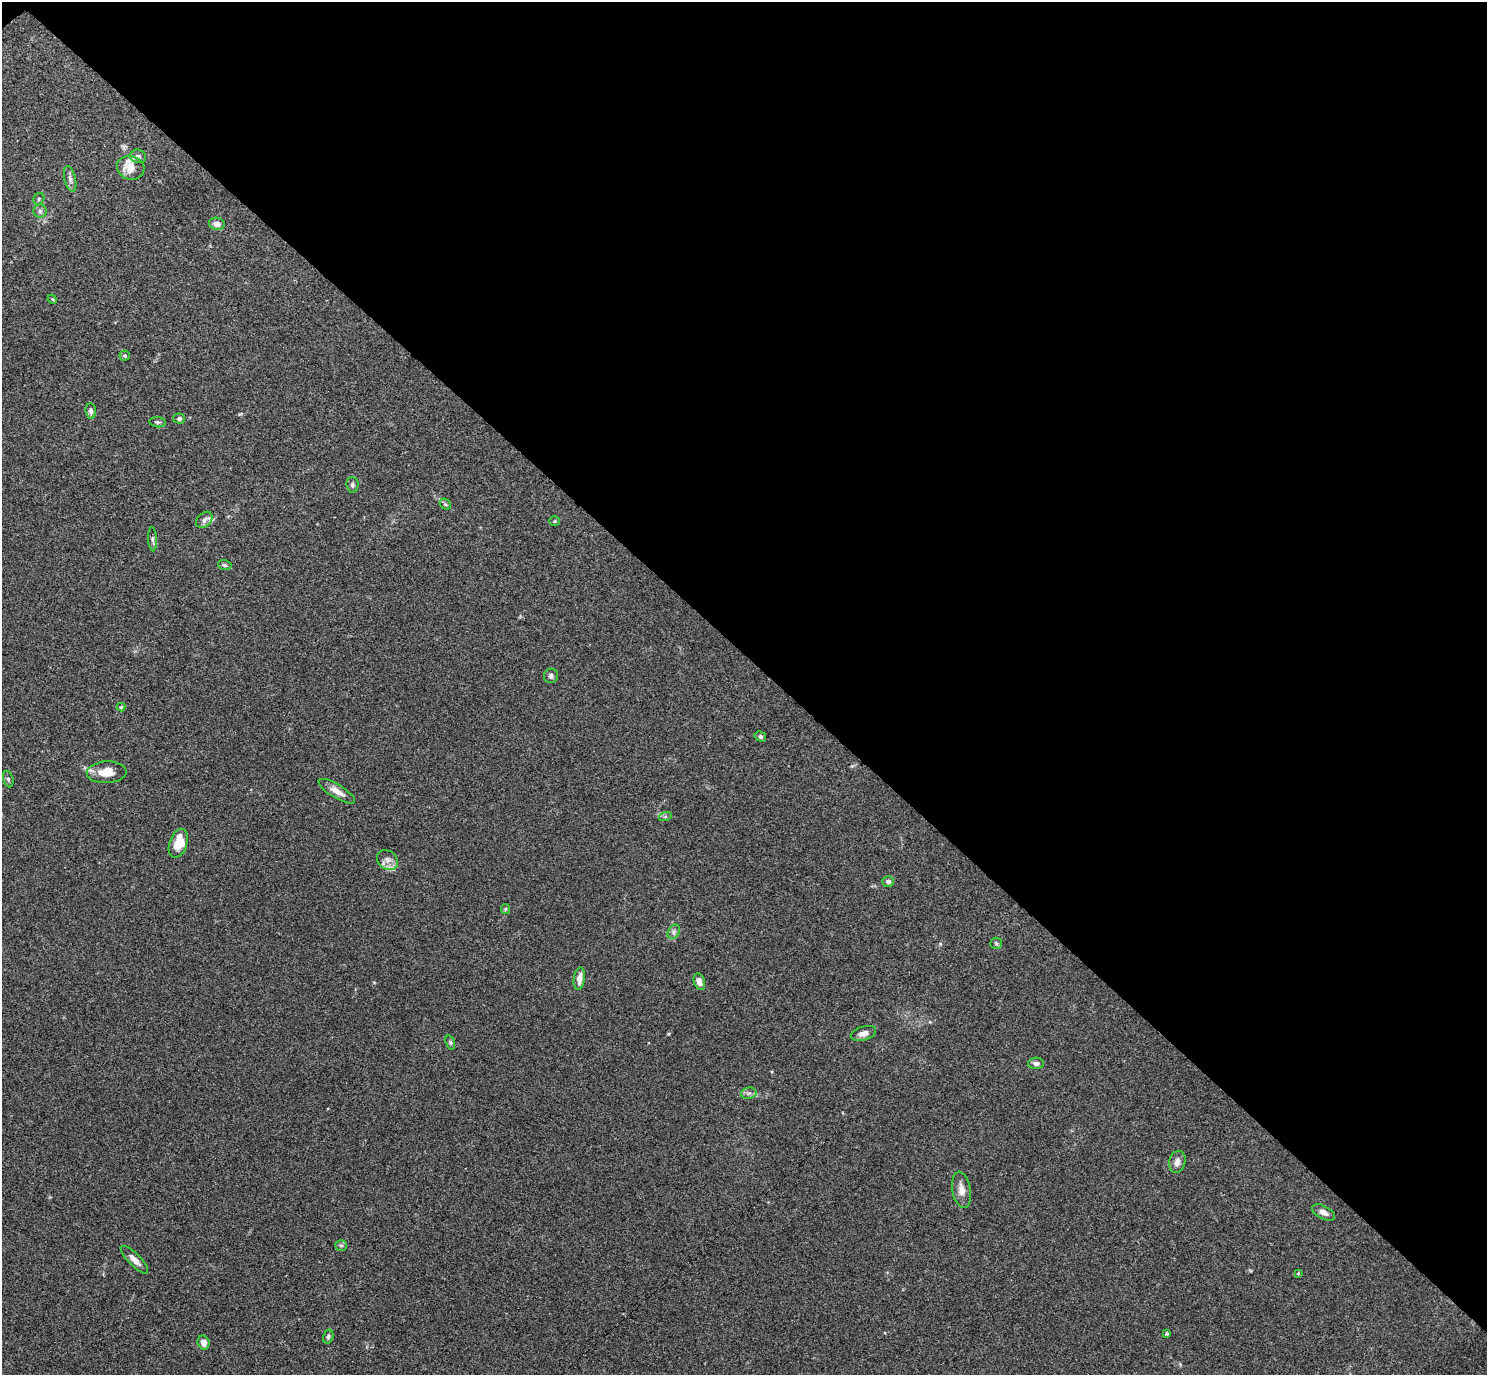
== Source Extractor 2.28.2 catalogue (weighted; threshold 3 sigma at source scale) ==
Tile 3 of 4 x 4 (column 3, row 1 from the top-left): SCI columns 3015-4499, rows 4317-5689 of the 6029 x 6028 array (HDU 1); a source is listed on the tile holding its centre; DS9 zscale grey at full resolution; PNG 1489 x 1377 px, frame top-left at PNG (2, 2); each listed source drawn as its Kron ellipse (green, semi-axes under 4 px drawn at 4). Shown black and unused: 48% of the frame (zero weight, under 3 of 4 exposures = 5% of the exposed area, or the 3 px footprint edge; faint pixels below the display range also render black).
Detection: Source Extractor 2.28.2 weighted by HDU 2 'WHT'; one run over the whole footprint, this tile lists its part. Background 0.0522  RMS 0.0045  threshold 0.0202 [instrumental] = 3 sigma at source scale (4.5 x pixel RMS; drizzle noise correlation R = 1.50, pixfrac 1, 0.05/0.05 arcsec/px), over >= 5 px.
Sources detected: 48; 3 inside a brighter listed object's ellipse — not listed separately; the other 45 listed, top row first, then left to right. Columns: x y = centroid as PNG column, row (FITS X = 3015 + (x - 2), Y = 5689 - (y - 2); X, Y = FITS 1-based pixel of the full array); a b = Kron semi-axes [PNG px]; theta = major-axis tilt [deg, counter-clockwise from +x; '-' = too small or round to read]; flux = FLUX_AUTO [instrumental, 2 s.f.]
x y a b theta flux
138 156 8 6 -14 1.6
131 168 14 11 -14 6.3
70 179 13 5 -76 1.8
39 199 6 5 - 0.71
40 211 6 6 - 1.1
217 224 8 6 -11 2.5
52 299 5 4 - 0.44
125 356 5 5 - 0.71
91 411 7 5 -85 1.7
179 418 6 5 - 0.77
158 422 8 5 -6 0.88
352 485 8 6 -86 1.2
445 504 6 4 -44 0.66
204 520 9 6 44 1.5
555 521 5 4 - 0.57
152 539 12 4 -87 1.1
225 565 7 5 -16 0.87
551 676 7 7 - 1.3
121 707 4 4 - 0.55
760 736 6 4 -32 0.94
107 772 20 11 2 6.6
8 779 8 5 -76 0.95
337 791 21 6 -31 3.7
665 817 6 4 19 0.68
178 843 15 8 72 8.6
387 860 11 9 -36 2.6
888 881 6 5 - 1.2
505 909 5 4 - 0.56
674 932 8 5 61 1.3
996 943 6 5 - 0.75
579 979 11 5 83 3.5
699 982 8 5 -71 2.8
863 1033 13 6 17 2.6
450 1043 7 4 -71 0.65
1036 1063 8 5 2 1.6
749 1093 8 5 10 1.2
1177 1162 11 8 77 2.4
961 1190 18 9 -80 3.7
1323 1212 12 6 -28 2.4
341 1245 6 5 - 0.75
134 1260 18 6 -45 2.9
1298 1273 4 4 - 0.38
1167 1333 3 3 - 0.64
328 1337 7 5 75 0.91
204 1343 7 6 - 3.3